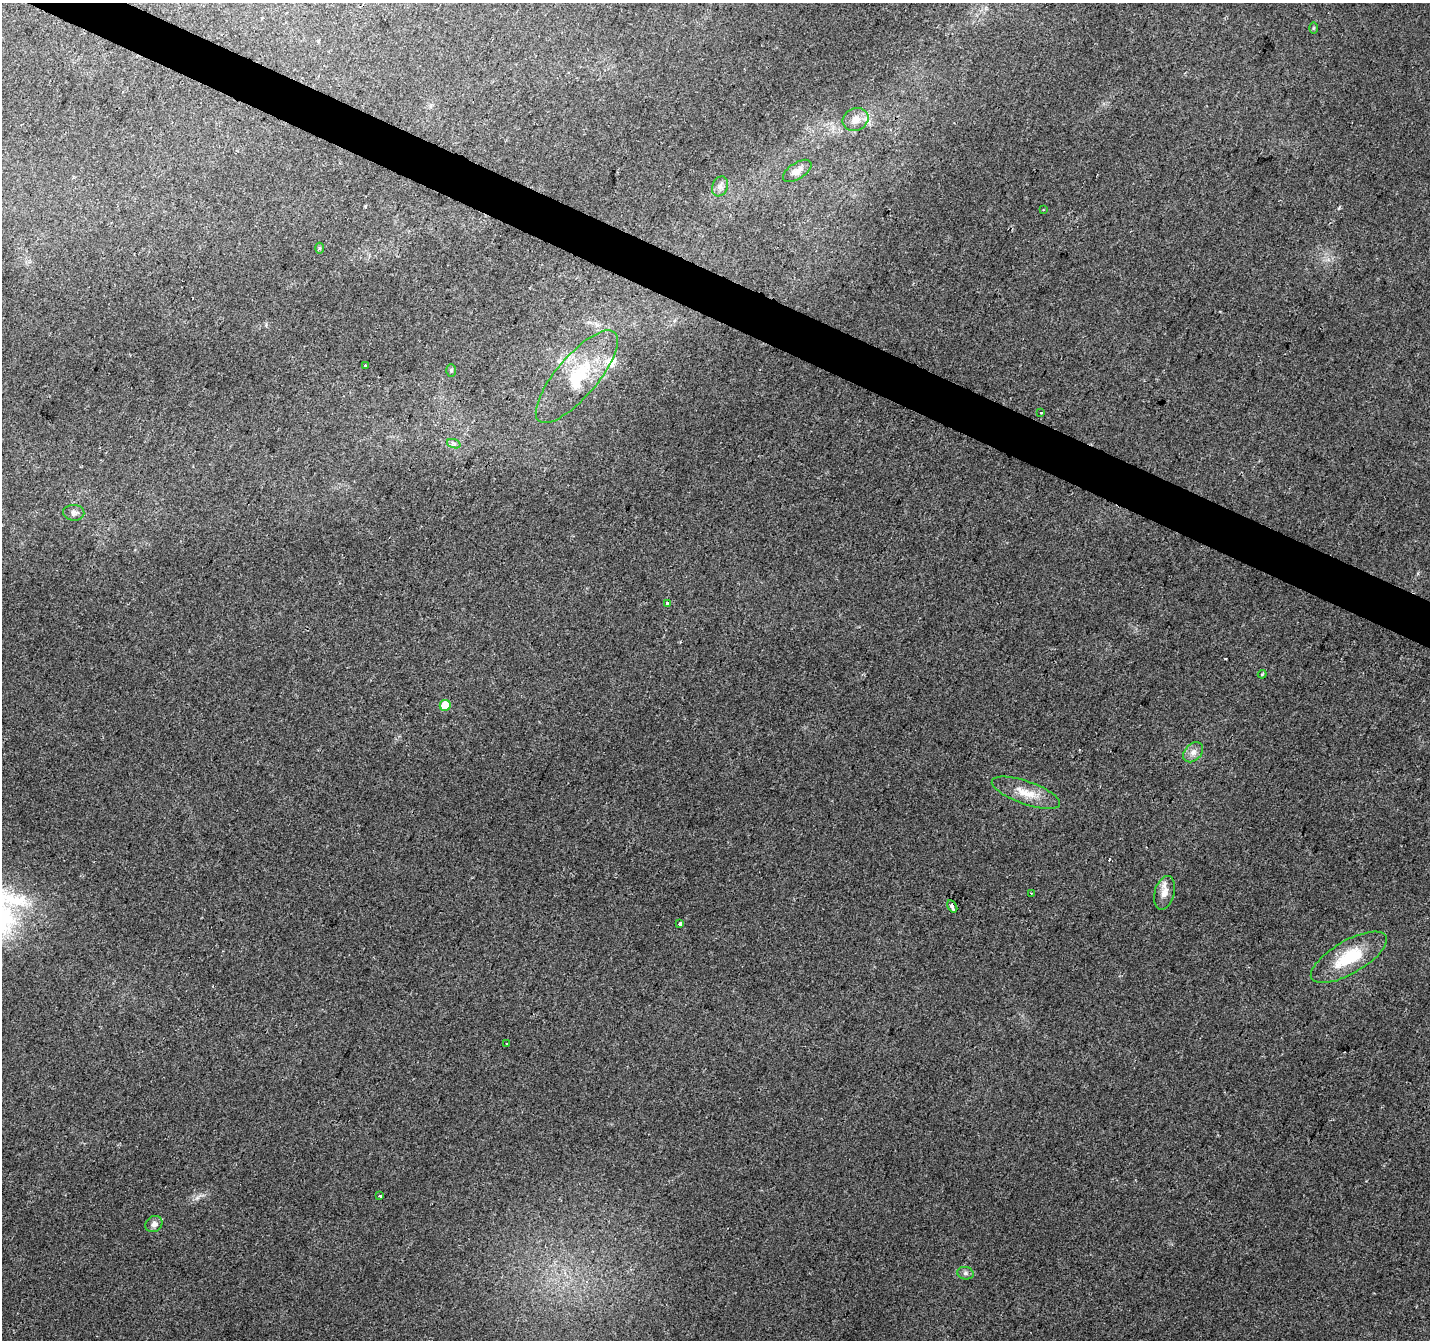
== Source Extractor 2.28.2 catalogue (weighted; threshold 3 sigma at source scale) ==
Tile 11 of 4 x 4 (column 3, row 3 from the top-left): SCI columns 2855-4282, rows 1541-2878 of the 5715 x 5822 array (HDU 1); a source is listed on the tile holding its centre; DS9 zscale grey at full resolution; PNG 1432 x 1342 px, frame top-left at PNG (2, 3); each listed source drawn as its Kron ellipse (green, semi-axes under 4 px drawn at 4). Shown black and unused: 3% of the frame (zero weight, under 2 of 3 exposures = <1% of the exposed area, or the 3 px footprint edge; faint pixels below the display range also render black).
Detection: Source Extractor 2.28.2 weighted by HDU 2 'WHT'; one run over the whole footprint, this tile lists its part. Background 0.0438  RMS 0.0065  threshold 0.0293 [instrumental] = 3 sigma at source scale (4.5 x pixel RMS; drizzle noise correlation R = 1.50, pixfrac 1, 0.0396/0.0396 arcsec/px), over >= 5 px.
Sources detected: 30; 1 inside a brighter object's white glare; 2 cosmic-ray / hot-pixel residue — neither listed nor drawn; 1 inside a brighter listed object's ellipse — not listed separately; the other 26 listed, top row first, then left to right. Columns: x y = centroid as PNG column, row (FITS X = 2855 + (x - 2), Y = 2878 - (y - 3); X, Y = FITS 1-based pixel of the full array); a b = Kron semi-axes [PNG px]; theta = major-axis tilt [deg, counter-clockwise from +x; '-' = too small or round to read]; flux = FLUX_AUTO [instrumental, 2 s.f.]
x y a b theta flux
1313 28 5 3 - 0.68
855 119 13 11 22 7.5
797 171 16 8 33 4.4
720 186 10 7 68 3
1043 210 3 2 - 0.66
319 248 5 3 - 0.76
365 366 3 3 - 1.8
451 370 6 5 - 1.2
577 377 58 20 49 38
1041 413 3 2 - 1
454 444 7 4 -19 1.5
74 513 10 8 -2 2.7
667 604 4 3 - 1.2
1262 674 4 3 - 0.76
445 705 5 5 - 17
1193 752 11 8 46 4.1
1026 793 36 11 -19 13
1031 893 2 2 - 0.58
1164 893 17 10 75 6.1
952 906 6 3 -59 31
680 924 4 3 - 4.4
1349 957 43 16 30 30
507 1043 3 3 - 1.9
380 1196 3 3 - 0.98
154 1224 9 7 38 2.9
965 1273 8 6 -14 2
Overlapping masked pixels (flux is a lower limit): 1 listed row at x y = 952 906